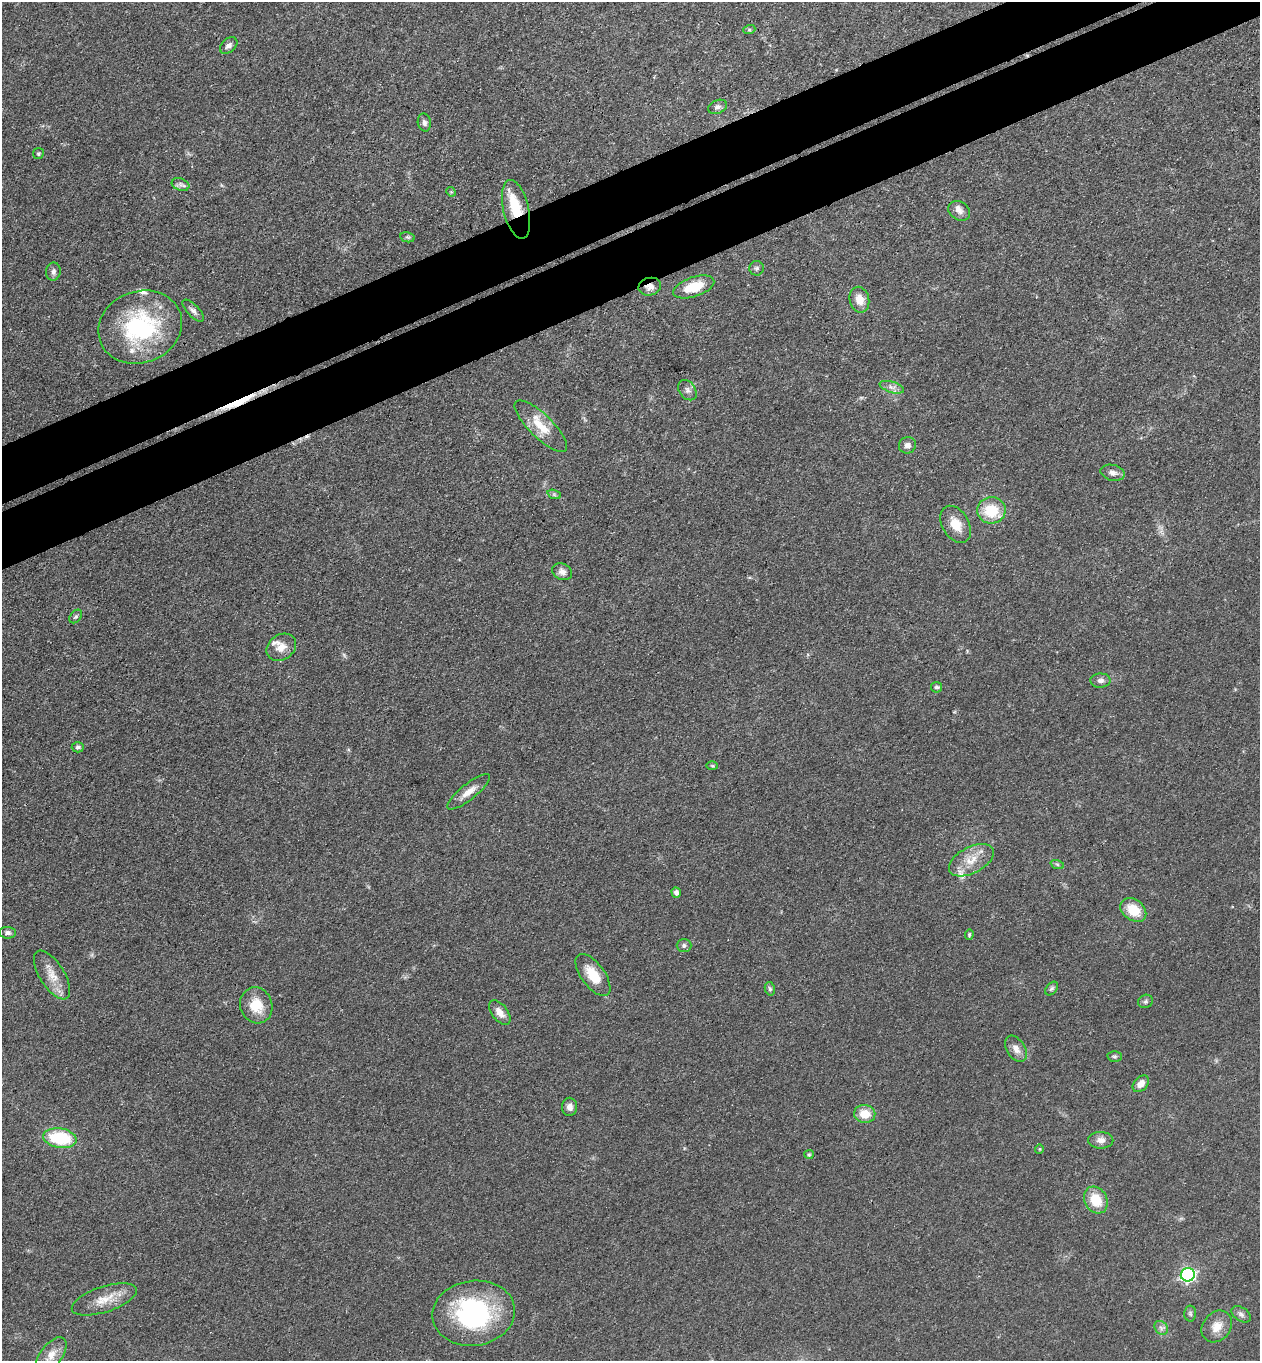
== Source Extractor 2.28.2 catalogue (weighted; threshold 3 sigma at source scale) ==
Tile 10 of 4 x 4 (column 2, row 3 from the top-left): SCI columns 1559-2816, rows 1416-2774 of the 5504 x 5548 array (HDU 1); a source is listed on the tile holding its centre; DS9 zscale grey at full resolution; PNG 1262 x 1363 px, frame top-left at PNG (2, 2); each listed source drawn as its Kron ellipse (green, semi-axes under 4 px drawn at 4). Shown black and unused: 8% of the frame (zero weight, under 3 of 4 exposures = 5% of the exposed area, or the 3 px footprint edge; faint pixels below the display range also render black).
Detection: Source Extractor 2.28.2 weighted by HDU 2 'WHT'; one run over the whole footprint, this tile lists its part. Background 0.0705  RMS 0.0058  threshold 0.0259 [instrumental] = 3 sigma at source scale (4.5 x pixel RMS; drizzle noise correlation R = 1.50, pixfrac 1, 0.05/0.05 arcsec/px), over >= 5 px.
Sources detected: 75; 1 too faint to see at this stretch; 1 inside a brighter object's white glare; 1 cosmic-ray / hot-pixel residue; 1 long thin detection or spike segment (spike, bleed or trail) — neither listed nor drawn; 6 inside a brighter listed object's ellipse — not listed separately; the other 65 listed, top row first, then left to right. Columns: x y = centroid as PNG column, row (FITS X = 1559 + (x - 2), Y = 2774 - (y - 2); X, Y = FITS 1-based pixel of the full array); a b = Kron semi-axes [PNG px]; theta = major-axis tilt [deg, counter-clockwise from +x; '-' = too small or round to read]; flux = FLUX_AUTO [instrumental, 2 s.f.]
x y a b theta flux
749 30 6 4 19 0.75
229 46 10 6 41 2.5
718 107 10 6 23 2.1
424 123 9 6 -79 2.1
38 154 5 5 - 0.86
180 185 9 6 -19 2
451 192 5 4 - 0.61
516 209 30 12 -77 17
959 211 11 9 -34 3.3
407 237 7 5 -11 1.1
756 268 7 7 - 1.4
53 272 9 7 87 2
650 287 11 9 14 4.1
694 287 21 9 19 16
859 300 13 9 -77 6.8
193 311 14 6 -46 2.3
140 327 42 36 20 68
892 387 13 5 -17 2.7
687 390 11 8 -54 2.5
541 426 35 11 -44 13
907 445 8 8 - 2.5
1113 473 12 8 -13 3.2
554 494 7 4 -19 1
991 510 14 13 - 20
956 524 20 13 -59 10
562 572 10 8 -25 3
76 617 8 5 49 1.2
281 647 16 12 34 6.8
1100 681 10 7 1 2.3
937 687 5 5 - 1.5
78 747 6 5 - 1.7
712 766 6 4 -2 0.64
469 792 26 8 39 6.4
971 860 24 13 28 11
1057 864 7 4 -19 0.96
676 893 5 4 - 2.1
1133 910 14 10 -38 14
8 933 8 6 -5 1.9
969 935 5 4 - 0.76
684 946 7 6 - 1.6
52 975 28 12 -58 9.5
593 975 25 11 -54 12
770 989 7 5 -76 1.1
1052 989 8 5 50 1.2
1145 1001 7 6 - 1.4
256 1005 18 16 -69 14
500 1012 14 8 -51 5.1
1016 1049 14 9 -57 4.6
1115 1056 7 5 1 1.2
1141 1084 9 6 46 4.5
569 1107 9 7 89 3.3
865 1114 11 9 -8 10
60 1138 17 9 -9 37
1101 1140 12 8 -1 3.6
1039 1149 4 4 - 0.65
809 1154 5 4 - 0.73
1096 1200 14 11 -61 14
1188 1275 7 6 - 130
104 1299 34 13 18 12
474 1313 41 32 8 79
1190 1314 8 6 -89 1.4
1241 1314 10 6 -33 2.2
1217 1326 17 13 52 7.9
1161 1328 7 6 - 2
51 1355 21 11 52 7.3
Overlapping masked pixels (flux is a lower limit): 2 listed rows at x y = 516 209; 650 287